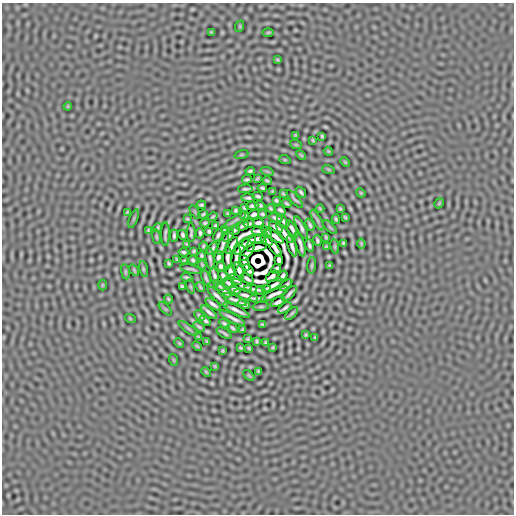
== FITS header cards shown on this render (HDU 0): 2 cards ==
NAXIS1  =                  512
NAXIS2  =                  512

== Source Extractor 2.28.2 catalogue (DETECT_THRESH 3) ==
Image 512 x 512 px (HDU 0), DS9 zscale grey, 1 PNG px = 1 image px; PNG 516 x 516 px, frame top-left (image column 1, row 512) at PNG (2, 3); each listed source drawn as its Kron ellipse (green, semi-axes under 4 px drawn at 4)
Background 1.49e-06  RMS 2.1e-04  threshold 6.41e-04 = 3 sigma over >= 5 px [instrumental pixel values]
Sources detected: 206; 10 with non-positive FLUX_AUTO (blend fragments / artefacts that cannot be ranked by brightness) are neither listed nor drawn; the other 196 listed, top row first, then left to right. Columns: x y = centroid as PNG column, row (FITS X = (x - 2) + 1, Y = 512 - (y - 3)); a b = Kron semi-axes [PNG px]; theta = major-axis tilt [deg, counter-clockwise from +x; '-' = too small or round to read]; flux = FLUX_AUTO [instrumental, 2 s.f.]
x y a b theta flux
240 26 6 3 72 0.012
211 32 3 2 - 0.014
268 32 6 4 1 0.012
277 60 3 2 - 0.012
68 106 4 3 - 0.014
296 135 3 2 - 0.014
322 136 3 3 - 0.017
313 140 4 2 - 0.016
296 145 6 4 -19 0.012
328 151 4 3 - 0.013
241 155 7 3 19 0.014
301 155 6 3 -45 0.015
285 160 6 3 -18 0.012
345 162 5 3 - 0.015
328 169 6 4 -19 0.011
250 171 4 3 - 0.024
267 171 7 4 -19 0.015
257 178 4 2 - 0.017
247 179 5 3 - 0.024
267 181 5 3 - 0.021
262 188 4 3 - 0.022
245 189 7 2 3 0.031
273 191 3 3 - 0.017
301 192 6 3 -53 0.027
361 193 5 3 - 0.014
283 194 3 2 - 0.015
258 196 5 3 - 0.027
248 198 7 3 -1 0.033
295 199 11 2 -48 0.022
276 200 4 3 - 0.02
439 203 5 3 - 0.013
287 204 5 3 - 0.022
201 205 5 3 - 0.023
260 205 5 3 - 0.024
252 206 6 3 5 0.032
245 207 4 3 - 0.022
271 208 4 3 - 0.021
320 209 4 2 - 0.017
340 209 3 2 - 0.016
235 210 3 3 - 0.021
280 210 6 3 -35 0.029
127 212 4 2 - 0.017
195 212 8 3 -58 0.013
203 214 5 2 - 0.02
228 214 4 2 - 0.017
254 214 5 3 - 0.034
262 214 4 3 - 0.022
244 216 4 3 - 0.023
213 217 5 3 - 0.02
345 217 4 2 - 0.017
276 218 7 3 -19 0.029
134 219 9 3 69 0.022
187 219 3 2 - 0.016
336 219 4 3 - 0.02
235 220 13 2 34 0.039
317 220 11 4 -60 0.026
283 221 7 3 -42 0.032
205 223 4 3 - 0.021
258 223 5 3 - 0.036
249 224 5 3 - 0.028
310 225 6 2 -67 0.029
216 226 4 3 - 0.024
243 226 6 3 27 0.032
276 227 7 3 -31 0.043
330 227 9 3 -45 0.014
158 228 4 2 - 0.02
301 228 12 3 -63 0.05
292 229 9 3 -58 0.043
148 230 4 3 - 0.017
224 230 4 2 - 0.015
235 230 6 3 39 0.027
209 231 4 3 - 0.023
258 231 7 3 -2 0.033
266 231 6 3 -38 0.014
191 233 9 3 -89 0.026
200 233 5 3 - 0.027
284 233 12 3 -51 0.053
165 234 11 2 89 0.032
174 235 6 3 -87 0.029
183 235 5 3 - 0.026
218 235 7 3 62 0.031
229 236 7 3 51 0.031
275 236 10 3 -37 0.049
156 237 7 3 -81 0.017
326 237 3 2 - 0.016
257 239 7 3 6 0.036
266 241 6 3 -33 0.029
317 241 5 3 - 0.027
249 242 8 3 35 0.044
343 243 4 3 - 0.021
361 243 5 3 - 0.016
187 244 4 2 - 0.015
223 244 11 3 70 0.043
300 244 13 3 -75 0.052
232 245 9 3 61 0.052
309 245 6 3 -70 0.029
203 246 4 3 - 0.019
292 246 11 3 -73 0.057
335 246 7 3 -82 0.016
242 247 10 3 52 0.033
257 247 10 3 11 0.043
274 247 12 3 -52 0.042
326 247 3 3 - 0.017
212 248 7 3 58 0.031
194 251 4 3 - 0.019
183 252 5 3 - 0.024
247 253 10 3 49 0.034
201 256 4 3 - 0.021
218 257 6 3 82 0.038
236 257 13 3 84 0.0064
210 258 11 2 -82 0.048
228 258 12 3 90 0.04
177 260 4 2 - 0.015
184 260 3 2 - 0.015
193 260 4 3 - 0.023
279 260 5 3 - 0.035
245 263 8 3 -68 0.041
169 264 4 3 - 0.019
202 265 4 2 - 0.019
312 265 8 3 85 0.021
330 266 3 3 - 0.017
221 267 5 4 - 0.03
143 269 8 3 -79 0.02
191 269 11 2 -14 0.031
276 269 5 3 - 0.03
134 270 6 3 -55 0.018
239 270 8 3 -68 0.052
249 270 6 3 -57 0.029
125 272 7 4 -82 0.016
230 272 6 3 -74 0.048
214 276 8 3 -73 0.043
223 276 6 3 -64 0.032
272 276 7 3 35 0.03
282 276 6 3 54 0.036
187 277 5 3 - 0.027
206 278 8 2 -72 0.032
236 279 7 3 -33 0.03
247 279 7 3 -34 0.035
228 283 6 3 -31 0.031
102 285 5 3 - 0.011
219 285 6 2 -43 0.031
242 285 11 3 -23 0.0067
273 285 12 3 28 0.056
286 285 7 3 41 0.039
182 286 4 3 - 0.021
191 287 7 3 -71 0.015
200 287 5 2 - 0.021
255 289 11 3 -13 0.047
235 290 6 3 -26 0.033
263 290 8 3 13 0.026
224 291 9 3 -43 0.039
289 293 9 2 46 0.04
274 294 15 3 25 0.059
246 296 12 3 -20 0.06
218 297 13 3 -44 0.06
258 298 8 2 2 0.033
169 299 4 2 - 0.019
234 300 13 3 -23 0.038
278 302 8 3 29 0.047
213 304 9 3 -35 0.047
244 304 6 3 -16 0.033
261 306 8 3 5 0.022
285 308 7 3 35 0.036
165 309 8 3 -45 0.015
236 310 15 3 -26 0.073
209 312 9 3 -38 0.047
292 313 8 3 45 0.022
200 316 6 2 -44 0.025
130 318 5 3 - 0.011
233 318 14 3 -28 0.061
205 321 6 3 -36 0.03
225 324 5 3 - 0.027
262 324 4 3 - 0.017
199 327 6 3 -34 0.027
188 328 11 3 -34 0.023
232 328 6 3 -41 0.027
242 329 3 2 - 0.015
224 333 8 2 -31 0.029
306 335 3 2 - 0.014
199 337 4 2 - 0.015
315 338 4 2 - 0.016
248 339 3 2 - 0.015
207 341 3 2 - 0.015
257 341 4 3 - 0.019
179 343 5 3 - 0.016
265 343 4 3 - 0.018
197 346 6 3 -44 0.016
273 347 4 2 - 0.015
240 348 3 2 - 0.016
249 348 3 2 - 0.015
223 351 3 2 - 0.015
174 360 6 3 -71 0.012
215 366 3 2 - 0.014
258 371 4 3 - 0.018
206 372 5 3 - 0.014
249 375 6 4 -45 0.013
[10 non-positive-flux detections neither listed nor drawn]